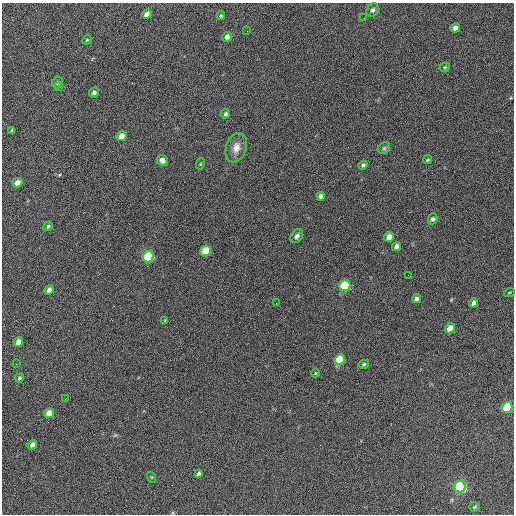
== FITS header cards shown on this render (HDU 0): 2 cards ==
NAXIS1  =                  512 / Axis length
NAXIS2  =                  512 / Axis length

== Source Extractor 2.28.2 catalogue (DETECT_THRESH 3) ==
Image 512 x 512 px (HDU 0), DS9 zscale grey, 1 PNG px = 1 image px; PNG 516 x 516 px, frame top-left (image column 1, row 512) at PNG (2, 3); each listed source drawn as its Kron ellipse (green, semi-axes under 4 px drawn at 4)
Background 631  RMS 27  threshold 81.4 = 3 sigma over >= 5 px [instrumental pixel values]
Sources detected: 53; all 53 listed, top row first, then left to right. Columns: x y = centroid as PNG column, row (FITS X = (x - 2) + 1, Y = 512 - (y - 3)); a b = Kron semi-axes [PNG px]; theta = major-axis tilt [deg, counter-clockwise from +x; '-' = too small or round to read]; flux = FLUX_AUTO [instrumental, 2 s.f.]
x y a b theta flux
373 10 7 6 - 4800
147 14 5 4 - 12000
221 16 4 3 - 2000
364 18 2 2 - 1400
455 28 5 4 - 14000
247 31 2 2 - 1700
227 37 5 4 - 8900
87 40 5 4 - 1900
445 67 5 4 - 2000
57 83 6 5 - 3200
59 87 3 2 - 1000
94 92 5 4 - 5700
226 114 5 4 - 4100
12 130 4 3 - 2900
121 136 5 4 - 25000
236 148 15 10 72 16000
384 148 6 5 - 3500
162 160 6 5 - 9300
427 160 4 3 - 1800
200 164 5 3 - 1600
363 165 5 3 - 3600
17 183 5 4 - 23000
321 196 4 4 - 6100
433 219 5 4 - 3600
48 226 5 4 - 3300
297 236 7 5 55 5100
389 237 5 4 - 25000
396 246 5 4 - 8300
206 251 5 5 - 100000
148 257 6 5 - 300000
408 275 2 2 - 940
345 286 6 5 - 220000
49 290 5 4 - 11000
509 293 5 3 - 1600
416 299 4 4 - 5900
276 303 2 2 - 1000
474 303 4 4 - 9500
165 321 4 3 - 1700
450 328 5 4 - 24000
18 342 5 4 - 18000
340 360 5 5 - 98000
16 364 2 2 - 1000
364 364 5 4 - 2800
315 373 4 3 - 1300
19 378 4 4 - 3400
65 399 2 2 - 1100
507 407 5 5 - 150000
49 413 5 4 - 32000
32 445 5 4 - 8600
198 473 4 3 - 4300
151 477 5 3 - 1700
460 487 6 5 - 480000
474 507 5 4 - 2200